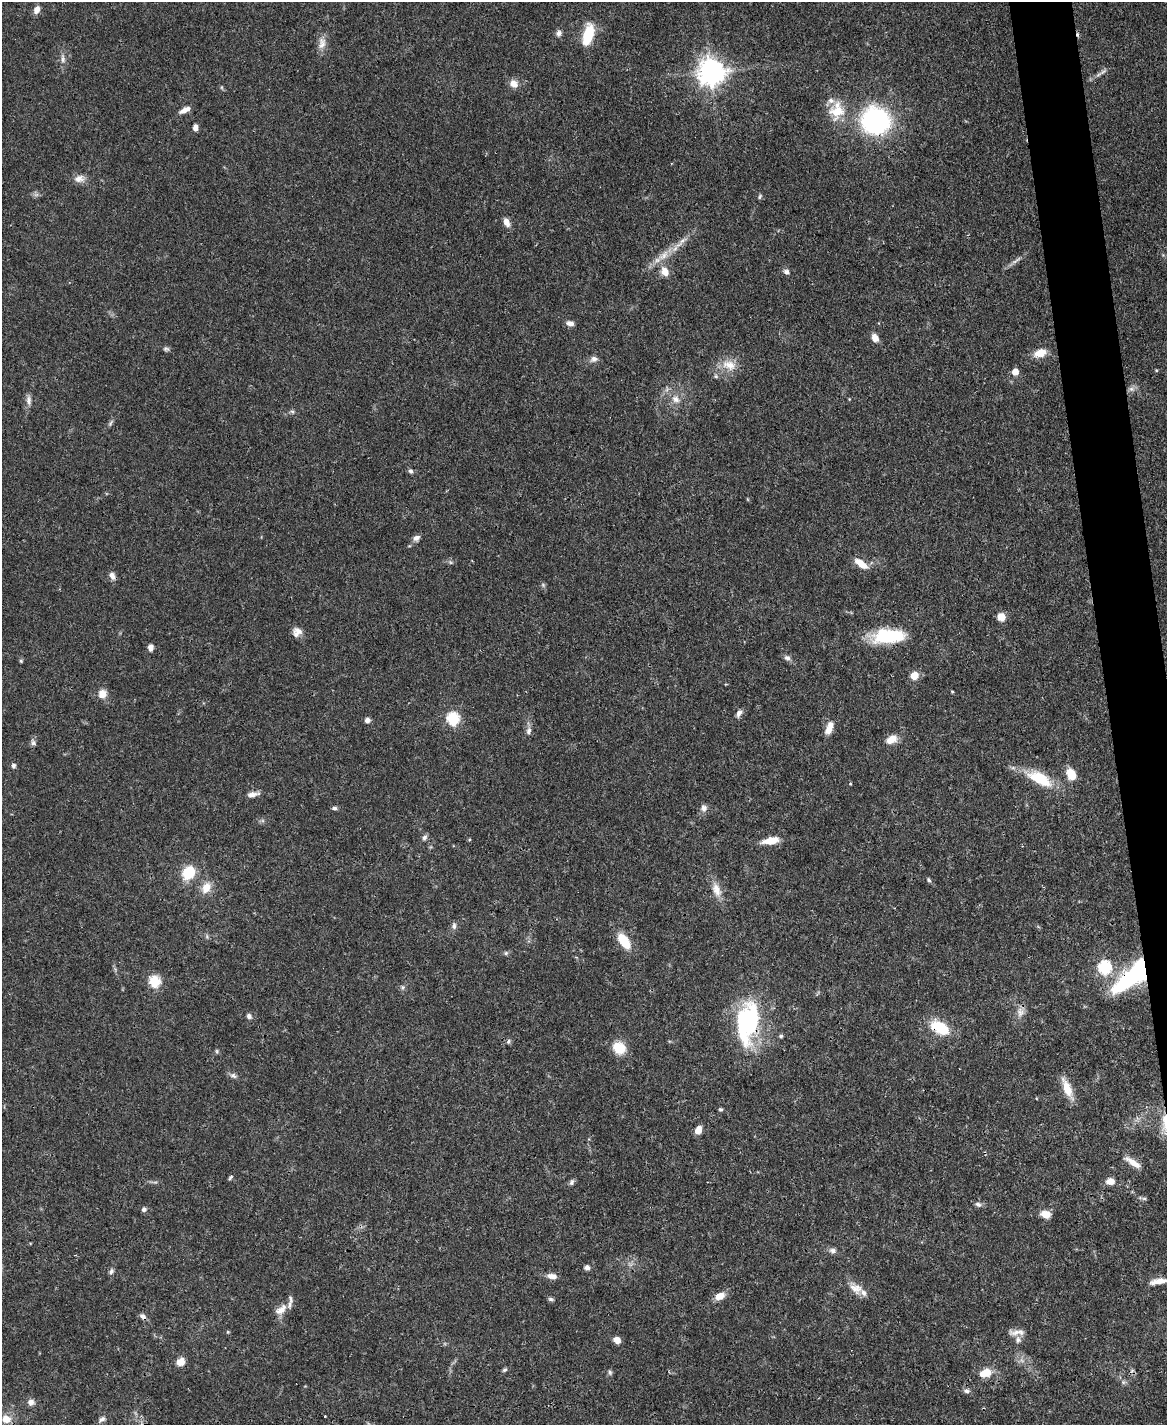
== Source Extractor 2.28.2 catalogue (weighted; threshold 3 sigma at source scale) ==
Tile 6 of 4 x 3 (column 2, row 2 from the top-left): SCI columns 1168-2332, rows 1666-3088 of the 4665 x 4644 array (HDU 1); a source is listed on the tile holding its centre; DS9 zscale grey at full resolution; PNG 1169 x 1427 px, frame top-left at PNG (2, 2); no overlay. Shown black and unused: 3% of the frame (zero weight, under 3 of 4 exposures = <1% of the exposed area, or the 3 px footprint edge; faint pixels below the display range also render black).
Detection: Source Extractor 2.28.2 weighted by HDU 2 'WHT'; one run over the whole footprint, this tile lists its part. Background 0.0671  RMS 0.0034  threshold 0.0151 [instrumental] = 3 sigma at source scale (4.5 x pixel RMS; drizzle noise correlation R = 1.50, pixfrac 1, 0.05/0.05 arcsec/px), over >= 5 px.
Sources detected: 131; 3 inside a brighter object's white glare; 1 cosmic-ray / hot-pixel residue — not listed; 6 inside a brighter listed object's ellipse — not listed separately; the other 121 listed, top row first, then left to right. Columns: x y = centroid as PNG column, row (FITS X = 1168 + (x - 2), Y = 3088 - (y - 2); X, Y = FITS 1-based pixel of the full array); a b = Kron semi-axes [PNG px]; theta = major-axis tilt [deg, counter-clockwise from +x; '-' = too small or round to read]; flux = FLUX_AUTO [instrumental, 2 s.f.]
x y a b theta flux
37 10 10 7 68 2.1
559 33 8 7 - 1.2
588 35 20 9 74 12
322 43 17 10 80 2.9
63 59 14 6 -82 1.7
1103 71 12 4 42 1.1
711 72 9 8 - 390
514 83 11 9 -48 2.6
184 110 12 6 34 2.2
837 111 22 18 75 9.1
875 121 20 18 -19 69
195 127 7 5 88 1.5
79 179 13 9 14 2.6
36 195 7 4 19 0.77
760 196 7 4 64 0.51
506 222 11 6 -67 2.4
682 241 17 5 42 2.4
663 255 21 9 43 4.8
1016 261 14 4 38 1.4
665 271 13 9 -63 3.5
786 272 6 6 - 1.1
570 323 10 6 -10 1.6
875 338 9 7 -62 2.6
166 349 8 6 -8 0.76
1040 353 16 9 18 4.3
594 359 11 8 24 1.5
729 365 21 12 -16 5.1
1156 370 4 3 - 0.29
1015 372 5 5 - 4.4
716 376 6 5 - 0.6
1131 389 7 6 - 1
675 399 12 9 -35 2.8
29 400 14 7 -88 1.8
292 411 6 5 - 0.64
110 423 11 4 64 0.77
411 471 6 5 - 0.85
416 538 9 7 32 1.4
859 562 18 8 -21 3.3
112 576 11 7 -62 1.7
543 585 6 4 -47 0.59
1001 617 9 8 - 3
297 632 12 11 - 2.4
889 636 36 15 4 19
150 647 7 6 - 1.7
787 658 9 7 -38 1.2
21 661 4 4 - 0.44
914 676 8 7 - 4.2
952 692 4 3 - 0.37
102 694 12 10 67 3.2
739 713 10 6 58 1.4
453 718 6 6 - 36
367 720 6 6 - 1.4
828 730 10 8 54 2.8
529 731 11 7 84 1.5
891 739 13 9 33 4
33 743 9 6 -60 0.99
13 766 6 5 - 0.84
1071 774 12 8 -64 6.3
1040 779 35 15 -29 13
850 784 4 3 - 0.32
253 794 16 6 9 2.1
334 808 7 4 -1 0.73
704 808 10 9 - 1.6
424 837 7 6 - 1
771 841 20 8 10 5.3
188 873 7 7 - 19
928 880 7 5 -44 0.65
206 888 15 11 65 4.2
716 889 20 10 -69 4.1
454 926 9 6 84 1.2
624 941 18 9 -56 9.5
506 953 6 6 - 0.61
1104 967 7 6 - 40
1140 969 17 10 79 42
154 981 6 6 - 26
403 987 7 6 - 0.81
1020 1012 14 10 85 2.5
249 1016 7 6 - 1.1
748 1022 48 26 -73 31
940 1028 21 12 -29 12
781 1036 5 5 - 0.61
508 1041 6 4 62 0.62
619 1048 15 13 -35 6.7
217 1051 5 5 - 0.51
233 1076 10 6 -38 1.1
1067 1088 28 8 -67 5.6
721 1109 5 5 - 0.53
1166 1124 30 9 87 6.5
698 1130 9 6 65 2.8
1133 1162 25 7 -32 3.8
230 1177 7 4 46 0.55
1110 1181 11 9 5 2.6
572 1182 8 6 65 0.84
1144 1198 7 4 -1 0.63
978 1204 9 6 -27 1.1
144 1209 6 6 - 0.97
1045 1214 13 9 -12 3
832 1251 9 7 -8 1.3
587 1268 5 5 - 1.6
111 1271 8 6 69 0.87
552 1276 13 7 -6 2.2
1158 1281 24 7 9 3.9
856 1289 19 13 -28 4.1
720 1296 12 8 31 3.3
551 1299 8 5 -2 0.66
281 1310 21 11 40 3.6
143 1316 9 6 -35 1.3
228 1332 5 4 - 0.36
1016 1332 23 7 3 2.5
617 1340 7 6 - 2.7
1018 1340 10 7 86 1.4
180 1362 9 8 - 3.3
504 1370 6 5 - 0.61
610 1372 7 5 -69 0.63
985 1373 15 9 20 5.4
1123 1382 6 5 - 0.72
966 1391 9 6 -9 1.1
31 1402 10 8 -3 1.7
325 1416 3 2 - 0.27
6 1419 10 9 - 4.1
102 1419 12 6 38 1.3
Overlapping masked pixels (flux is a lower limit): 6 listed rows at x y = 875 121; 1140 969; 748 1022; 940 1028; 1166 1124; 1133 1162
Isophote crosses this tile's border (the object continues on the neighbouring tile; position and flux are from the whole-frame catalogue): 2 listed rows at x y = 1166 1124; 1158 1281